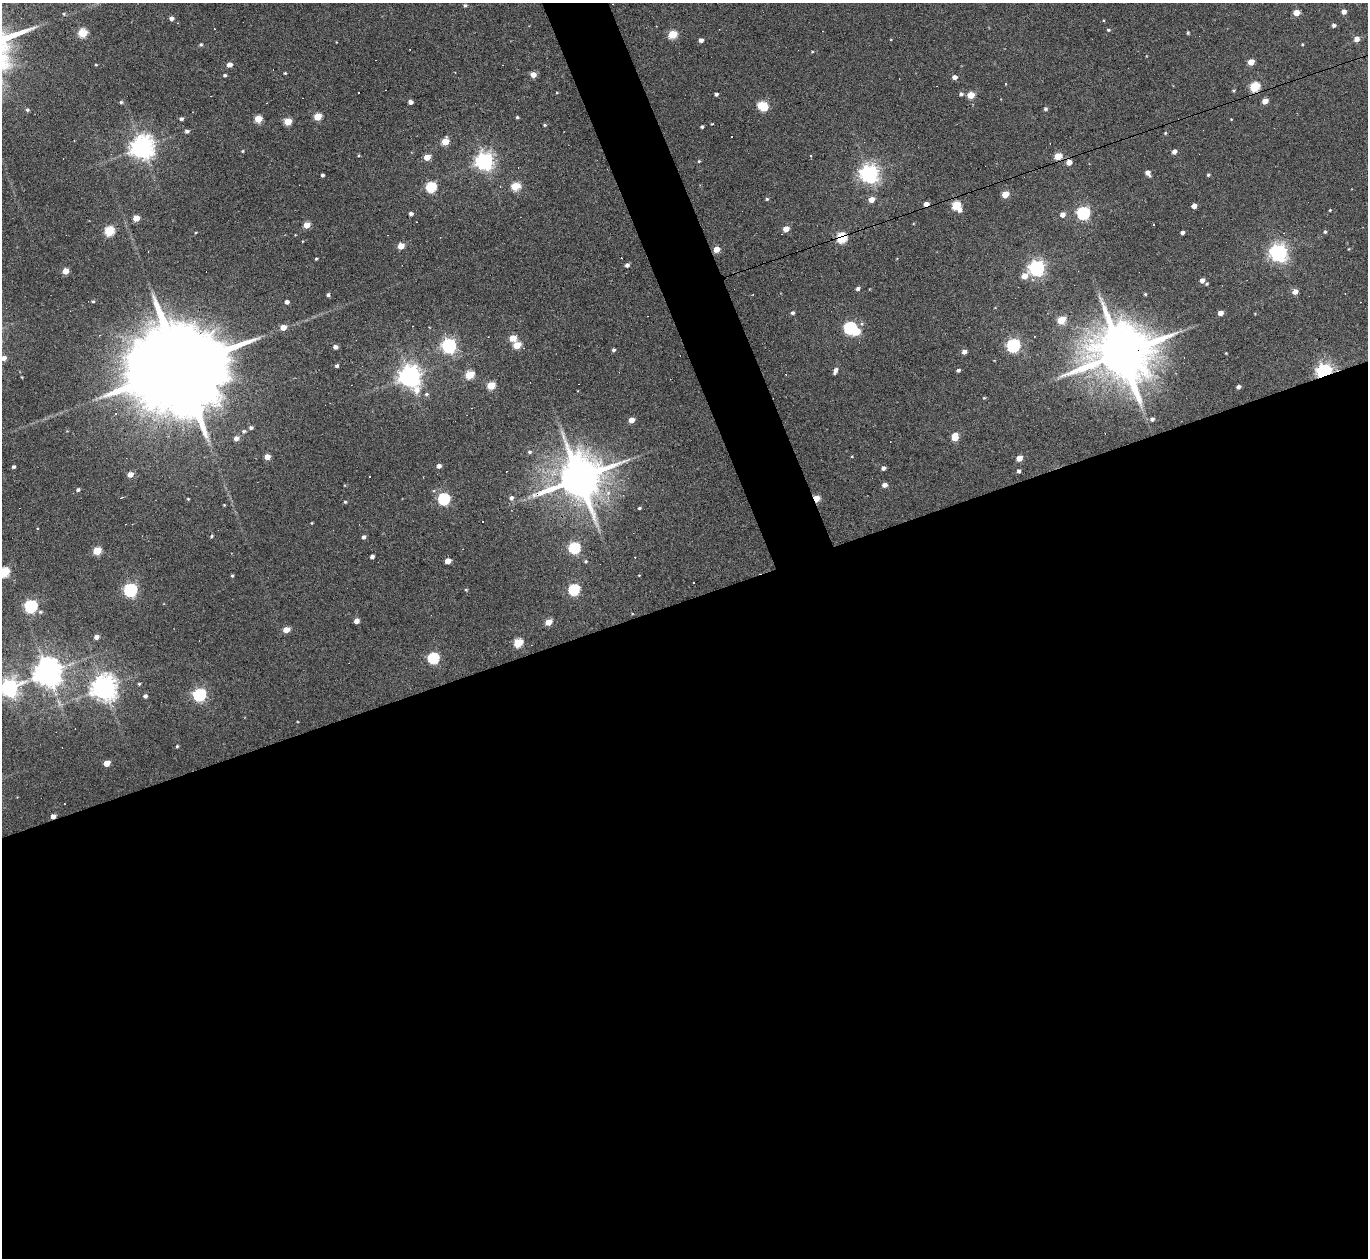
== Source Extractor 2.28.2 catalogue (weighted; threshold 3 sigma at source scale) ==
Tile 15 of 4 x 4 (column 3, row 4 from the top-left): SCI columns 2731-4096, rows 148-1403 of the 5461 x 5447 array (HDU 1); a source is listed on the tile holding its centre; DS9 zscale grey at full resolution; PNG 1370 x 1260 px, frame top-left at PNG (2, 3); no overlay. Shown black and unused: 55% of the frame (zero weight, under 3 of 6 exposures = <1% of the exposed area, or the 3 px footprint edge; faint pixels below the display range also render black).
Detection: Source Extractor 2.28.2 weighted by HDU 2 'WHT'; one run over the whole footprint, this tile lists its part. Background 0.165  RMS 0.0096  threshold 0.0391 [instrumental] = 3 sigma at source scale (4.09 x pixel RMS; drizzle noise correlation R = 1.36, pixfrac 0.8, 0.05/0.05 arcsec/px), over >= 5 px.
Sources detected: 203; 3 inside a brighter object's white glare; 18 cosmic-ray / hot-pixel residue — not listed; the other 182 listed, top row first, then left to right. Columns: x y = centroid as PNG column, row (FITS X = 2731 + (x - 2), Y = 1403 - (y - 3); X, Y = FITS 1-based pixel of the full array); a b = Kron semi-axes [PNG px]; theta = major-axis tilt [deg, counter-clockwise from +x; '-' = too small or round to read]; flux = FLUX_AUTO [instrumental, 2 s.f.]
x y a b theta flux
465 5 4 4 - 1.7
1344 12 4 4 - 4.9
1296 13 5 4 - 12
64 14 4 4 - 0.92
171 18 4 4 - 3.8
1334 25 4 4 - 2.5
1108 30 4 4 - 1.4
82 33 5 5 - 46
1188 33 3 3 - 1.4
672 34 5 5 - 38
1357 39 6 5 - 6
701 40 4 4 - 4.1
201 44 5 4 - 1.5
1302 44 3 3 - 0.82
812 52 5 3 - 0.76
1251 62 5 4 - 12
96 65 4 3 - 0.68
229 65 4 4 - 6.7
285 73 3 3 - 0.99
533 74 5 5 - 8.5
225 75 4 4 - 1.5
954 77 5 4 - 4.8
1006 84 3 2 - 0.59
1255 87 6 5 - 44
1233 91 4 4 - 1
358 93 3 3 - 4.5
716 94 4 3 - 2.2
961 94 5 4 - 2.2
971 95 5 4 - 20
1265 101 5 4 - 8.7
121 102 4 4 - 1.5
410 102 4 4 - 4.3
762 106 8 5 -31 56
1045 109 5 4 - 1.8
27 110 4 4 - 1.5
317 117 5 4 - 25
517 117 4 4 - 1.2
181 119 4 4 - 2.2
258 119 5 5 - 23
288 121 5 5 - 23
712 124 3 2 - 0.69
545 125 4 3 - 1.1
702 127 3 3 - 1.5
187 131 5 4 - 2.1
1165 133 4 4 - 0.94
731 136 3 3 - 1.8
445 142 5 5 - 20
142 147 8 7 - 830
242 151 4 3 - 0.87
1174 152 4 4 - 4.5
810 155 3 3 - 1.8
1058 156 5 4 - 22
427 157 5 4 - 14
484 161 6 6 - 430
699 161 4 3 - 0.82
1069 162 6 5 - 7.5
1148 173 6 4 -45 5
869 174 7 6 - 480
322 175 3 3 - 2.1
1208 175 4 3 - 1.2
516 186 5 5 - 44
431 187 5 5 - 73
1005 194 5 4 - 18
767 199 4 4 - 1.2
871 200 6 5 - 7.8
926 204 4 4 - 6.5
956 206 7 5 -48 45
1194 206 4 4 - 5.5
1330 210 4 3 - 0.75
1083 213 6 5 - 150
411 214 4 4 - 3
1062 215 5 4 - 5.6
136 218 5 4 - 14
306 225 5 4 - 14
786 229 5 4 - 11
109 231 5 5 - 50
1325 232 4 4 - 1.5
1182 233 4 4 - 2.6
841 238 5 5 - 83
401 246 5 4 - 15
716 249 5 4 - 11
1349 249 3 3 - 0.7
1278 253 7 6 - 430
316 259 3 3 - 1
627 265 4 4 - 3.1
1036 268 6 6 - 300
65 271 5 4 - 15
1024 276 6 5 - 10
1202 280 5 4 - 5
1207 284 4 3 - 1.1
858 288 4 4 - 2.3
1295 292 5 5 - 6.4
1145 294 4 4 - 1.1
328 295 4 3 - 2.3
93 301 5 4 - 1.3
287 302 4 4 - 3.7
792 313 4 4 - 1.9
1220 313 4 4 - 7.1
1061 320 5 5 - 28
283 327 5 4 - 11
850 328 6 5 - 140
513 338 5 4 - 20
517 345 5 4 - 25
1013 345 6 6 - 180
449 346 6 6 - 250
335 347 5 4 - 3.7
613 350 4 4 - 1.8
964 352 4 4 - 4.6
1122 353 17 14 9 7700
1226 353 2 2 - 0.67
3 358 6 5 - 5.6
337 366 4 4 - 1.8
177 368 40 19 18 30000
958 370 4 3 - 2.2
835 371 8 4 69 4
1324 371 6 5 - 260
470 375 5 5 - 37
410 376 8 7 - 720
22 377 5 3 - 0.7
491 385 5 5 - 30
1238 387 4 4 - 2.8
426 394 6 5 - 1.7
984 398 4 3 - 0.95
1140 403 14 6 -80 5.5
1152 419 5 4 - 2.3
631 420 4 4 - 9.7
251 428 5 4 - 2.2
244 431 6 5 - 1.8
955 437 6 5 - 21
236 438 5 5 - 5.4
529 452 6 4 14 1.6
852 456 3 3 - 0.76
267 457 4 4 - 8.7
1019 458 5 4 - 11
439 466 4 4 - 4.2
13 467 3 3 - 1.9
883 468 4 4 - 3.2
1018 471 4 3 - 2.4
130 474 5 4 - 7.8
370 476 2 2 - 0.66
579 478 12 11 - 4400
345 485 4 3 - 0.69
884 485 4 4 - 4.9
78 490 5 4 - 2
511 498 6 5 - 3.4
816 498 5 4 - 26
188 499 3 3 - 0.85
444 499 6 5 - 120
345 502 4 3 - 1.1
224 505 3 3 - 0.76
639 508 4 3 - 1.1
593 515 37 8 -70 15
312 523 4 2 - 0.6
211 536 5 3 - 1.2
363 537 4 4 - 2.6
574 548 6 5 - 93
97 551 5 5 - 31
372 556 4 4 - 3.4
448 561 5 4 - 12
586 561 5 4 - 1.3
4 572 5 5 - 67
232 576 4 3 - 1.2
130 590 6 6 - 170
466 590 4 3 - 1
574 590 6 5 - 86
31 606 6 5 - 140
40 612 6 5 - 1.7
356 621 4 4 - 6.2
548 622 5 4 - 13
286 630 5 4 - 12
96 637 4 4 - 5.1
518 643 5 5 - 45
433 658 6 5 - 93
48 673 9 8 - 1300
139 684 4 4 - 1.1
9 688 8 6 22 390
104 688 8 7 - 980
199 695 6 5 - 160
145 696 5 5 - 2.6
177 746 3 3 - 1.1
107 763 5 4 - 12
53 816 4 4 - 4.8
Overlapping masked pixels (flux is a lower limit): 8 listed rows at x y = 1255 87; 926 204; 841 238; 1122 353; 1324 371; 579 478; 816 498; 53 816
Isophote crosses this tile's border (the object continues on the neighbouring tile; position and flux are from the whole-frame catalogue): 3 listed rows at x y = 3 358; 4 572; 9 688